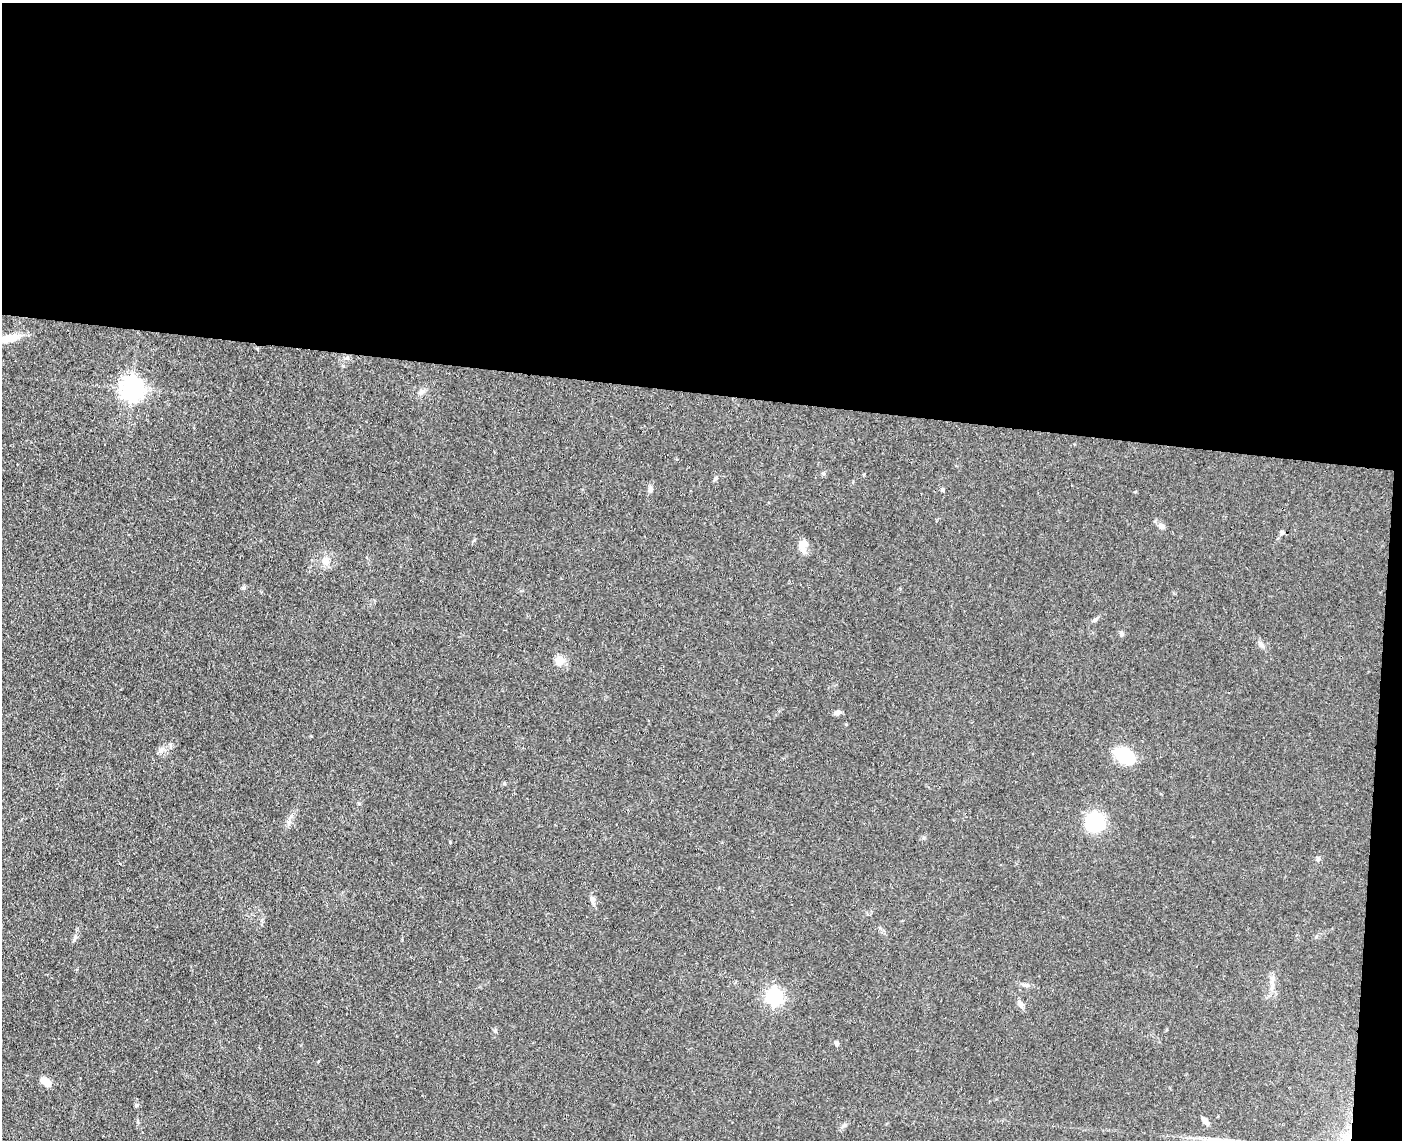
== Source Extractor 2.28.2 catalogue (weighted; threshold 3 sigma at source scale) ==
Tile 3 of 3 x 4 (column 3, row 1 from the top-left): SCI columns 3076-4475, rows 3422-4559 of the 4640 x 4568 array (HDU 1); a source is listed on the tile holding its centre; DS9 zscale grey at full resolution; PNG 1404 x 1142 px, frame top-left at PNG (2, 3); no overlay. Shown black and unused: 36% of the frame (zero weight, under 3 of 4 exposures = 5% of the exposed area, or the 3 px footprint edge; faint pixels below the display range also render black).
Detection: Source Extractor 2.28.2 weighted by HDU 2 'WHT'; one run over the whole footprint, this tile lists its part. Background 0.13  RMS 0.0071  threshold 0.0321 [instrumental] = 3 sigma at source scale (4.5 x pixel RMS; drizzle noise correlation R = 1.50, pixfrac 1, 0.05/0.05 arcsec/px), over >= 5 px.
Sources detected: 28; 2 cosmic-ray / hot-pixel residue — not listed; the other 26 listed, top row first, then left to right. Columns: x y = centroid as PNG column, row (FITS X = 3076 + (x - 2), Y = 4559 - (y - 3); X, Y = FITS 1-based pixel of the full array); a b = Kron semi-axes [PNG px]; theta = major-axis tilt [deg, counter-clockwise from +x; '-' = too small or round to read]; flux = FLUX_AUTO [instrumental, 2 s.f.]
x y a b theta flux
9 338 26 10 13 13
132 388 8 7 - 530
823 474 6 5 - 1.2
650 489 8 6 -90 2.3
942 490 6 4 -1 0.97
1161 526 9 7 -34 3.1
802 546 16 10 87 6.6
325 561 11 9 -79 5.3
243 588 6 5 - 1.4
1095 620 7 5 42 1.4
1121 634 7 5 -87 1.5
1262 645 11 4 -62 2.2
559 660 5 5 - 28
838 712 8 6 11 2.4
1124 756 14 10 -31 52
1095 822 11 11 - 68
1318 859 6 5 - 1.3
593 900 10 5 -86 2.3
74 939 11 3 72 1.4
1024 985 9 5 -13 1.8
1272 986 13 4 90 3.6
774 996 7 6 - 200
1020 1004 11 6 -58 2.7
836 1044 6 5 - 1.5
46 1082 10 7 -33 8.7
1205 1121 11 5 -56 3
Isophote crosses this tile's border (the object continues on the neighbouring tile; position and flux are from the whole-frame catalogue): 1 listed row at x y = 9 338
Unlisted compact peaks at least as high as the median listed source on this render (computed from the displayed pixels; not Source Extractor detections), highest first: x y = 136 1105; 161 751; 716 478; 495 1031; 450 842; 291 816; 1135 492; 846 724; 474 540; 504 783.